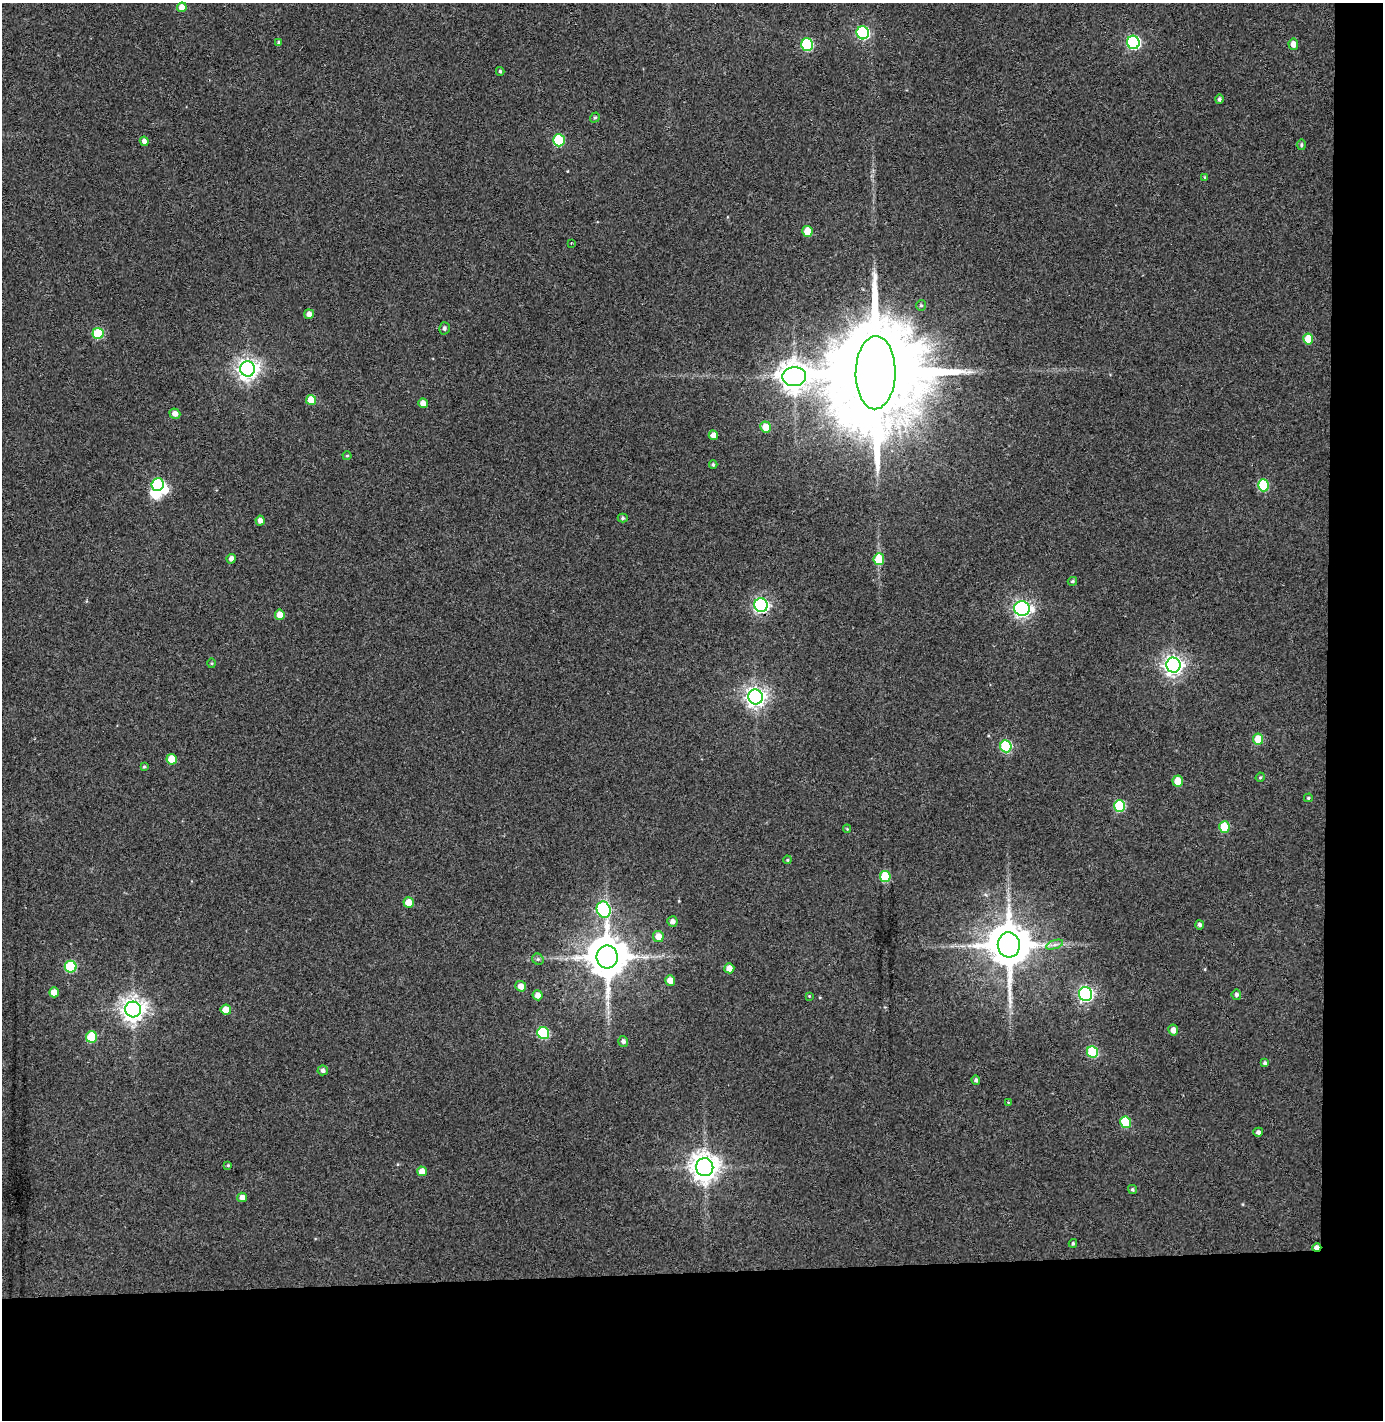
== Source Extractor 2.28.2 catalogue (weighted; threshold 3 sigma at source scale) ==
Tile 9 of 3 x 3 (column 3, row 3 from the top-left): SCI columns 2836-4216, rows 57-1474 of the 4290 x 4366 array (HDU 1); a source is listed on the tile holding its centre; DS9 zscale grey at full resolution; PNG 1385 x 1422 px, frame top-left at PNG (2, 3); each listed source drawn as its Kron ellipse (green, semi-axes under 4 px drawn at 4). Shown black and unused: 14% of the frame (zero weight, under 3 of 4 exposures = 6% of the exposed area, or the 3 px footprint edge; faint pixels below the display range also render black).
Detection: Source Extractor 2.28.2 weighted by HDU 2 'WHT'; one run over the whole footprint, this tile lists its part. Background 0.0861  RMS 0.006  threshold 0.0271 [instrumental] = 3 sigma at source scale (4.5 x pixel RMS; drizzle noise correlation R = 1.50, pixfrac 1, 0.05/0.05 arcsec/px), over >= 5 px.
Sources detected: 95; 2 inside a brighter object's white glare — neither listed nor drawn; the other 93 listed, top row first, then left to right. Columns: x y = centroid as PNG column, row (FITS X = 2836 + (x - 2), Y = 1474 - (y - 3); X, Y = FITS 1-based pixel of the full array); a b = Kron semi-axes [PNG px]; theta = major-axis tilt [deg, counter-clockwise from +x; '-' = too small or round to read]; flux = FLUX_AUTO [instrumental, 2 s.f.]
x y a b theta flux
182 7 5 4 - 6.7
863 33 6 6 - 87
1133 42 7 6 - 90
279 43 4 4 - 1.3
1293 44 5 5 - 4.6
807 45 6 6 - 52
500 71 4 3 - 0.9
1219 99 5 4 - 1.3
595 117 5 4 - 0.95
559 140 6 5 - 39
144 141 5 4 - 2.7
1301 145 5 4 - 0.98
1205 177 4 3 - 0.63
807 231 5 5 - 11
571 243 3 2 - 0.54
921 305 5 5 - 1.1
309 314 5 4 - 3.4
444 328 6 5 - 1.4
98 333 5 5 - 28
1308 339 5 5 - 15
248 369 7 7 - 400
876 373 36 20 89 21000
794 377 12 9 3 830
311 400 5 5 - 11
423 403 5 4 - 4.1
175 414 5 5 - 3.9
765 427 6 5 - 9.1
713 435 5 4 - 4
347 456 4 4 - 0.71
713 464 4 3 - 0.93
158 485 6 6 - 45
1263 485 6 5 - 34
623 518 5 4 - 1.1
260 521 5 4 - 3
231 559 4 4 - 3
879 559 6 5 - 16
1072 581 4 3 - 0.87
761 605 7 6 - 150
1022 608 7 7 - 210
280 615 5 5 - 7.6
212 663 5 3 - 0.58
1173 665 7 7 - 330
755 697 7 7 - 370
1258 739 5 5 - 14
1006 746 6 5 - 42
172 759 5 5 - 12
144 767 4 3 - 0.85
1260 777 5 4 - 0.76
1178 781 5 5 - 9.7
1308 798 4 3 - 0.75
1120 806 6 5 - 40
1224 827 6 5 - 24
847 829 4 4 - 0.6
787 860 4 4 - 0.66
885 876 5 5 - 22
409 903 5 5 - 9.5
604 910 8 7 - 75
672 921 5 5 - 2.8
1199 925 4 4 - 1.8
658 936 5 5 - 5.8
1009 945 12 11 - 2700
1055 945 9 4 19 1.8
607 957 11 10 - 2200
538 959 6 5 - 1.1
71 967 6 6 - 41
729 968 5 5 - 4.8
670 980 5 5 - 5.5
521 986 5 5 - 5.3
54 992 5 5 - 7
1086 994 7 6 - 170
538 995 5 5 - 4.2
1236 995 5 5 - 1.6
809 996 4 4 - 0.54
133 1009 8 8 - 520
226 1010 5 5 - 7.6
1173 1030 5 5 - 4
543 1033 6 5 - 48
92 1037 5 5 - 22
623 1041 5 5 - 1.7
1093 1052 6 5 - 32
1265 1063 4 4 - 1.2
323 1070 5 5 - 1.9
976 1080 5 4 - 1.5
1008 1102 4 3 - 0.47
1126 1122 6 5 - 30
1258 1132 5 4 - 1.9
228 1165 3 3 - 0.67
705 1167 9 8 - 770
422 1171 5 5 - 5.9
1132 1190 4 4 - 0.9
242 1197 5 4 - 4.1
1073 1243 4 3 - 0.88
1317 1248 4 4 - 4.3
Overlapping masked pixels (flux is a lower limit): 2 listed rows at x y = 876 373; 1317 1248